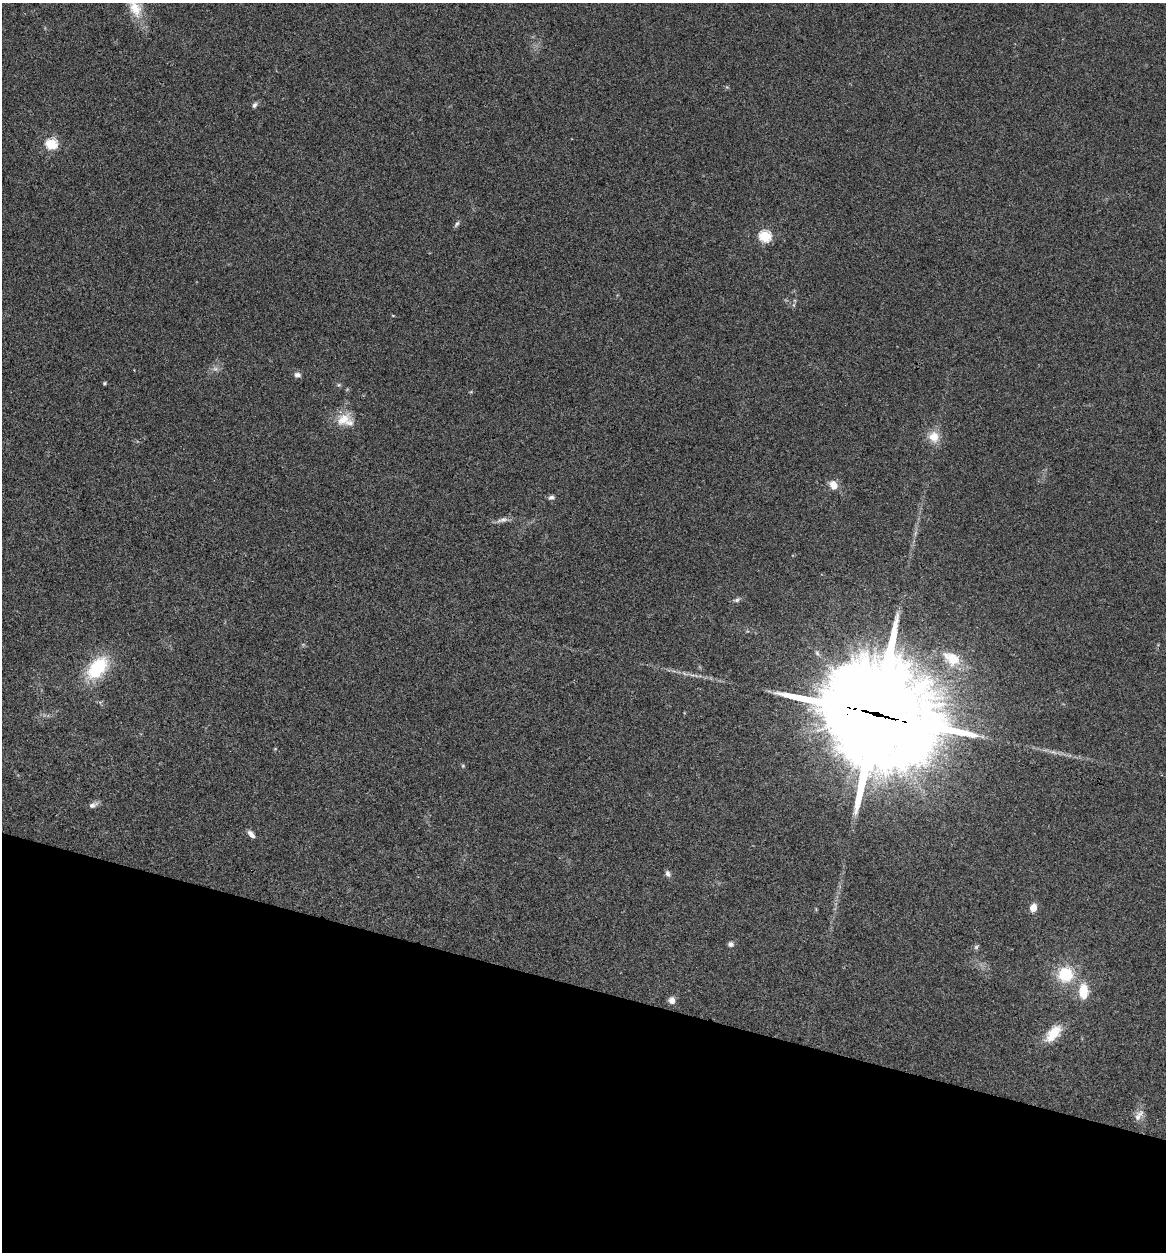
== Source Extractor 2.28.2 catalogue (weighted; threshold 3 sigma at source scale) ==
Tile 15 of 4 x 4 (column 3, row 4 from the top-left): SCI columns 2573-3736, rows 3-1252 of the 5022 x 5005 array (HDU 1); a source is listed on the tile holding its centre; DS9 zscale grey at full resolution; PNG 1168 x 1254 px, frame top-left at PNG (2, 3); no overlay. Shown black and unused: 21% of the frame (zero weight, under 3 of 4 exposures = <1% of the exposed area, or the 3 px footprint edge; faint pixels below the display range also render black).
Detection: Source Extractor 2.28.2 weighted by HDU 2 'WHT'; one run over the whole footprint, this tile lists its part. Background 0.0635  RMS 0.0051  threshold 0.023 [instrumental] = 3 sigma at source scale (4.5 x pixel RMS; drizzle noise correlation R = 1.50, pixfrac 1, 0.05/0.05 arcsec/px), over >= 5 px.
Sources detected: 33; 2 too faint to see at this stretch — not listed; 2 inside a brighter listed object's ellipse — not listed separately; the other 29 listed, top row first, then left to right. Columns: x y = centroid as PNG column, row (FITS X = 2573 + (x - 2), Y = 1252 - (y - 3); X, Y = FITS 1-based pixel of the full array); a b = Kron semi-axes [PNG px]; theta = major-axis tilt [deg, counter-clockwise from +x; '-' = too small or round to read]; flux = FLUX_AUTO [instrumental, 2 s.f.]
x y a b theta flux
135 7 32 15 -65 13
254 105 8 5 61 1.4
51 144 6 5 - 48
457 224 9 4 55 1.1
765 236 6 5 - 52
297 375 7 6 - 2.1
104 383 5 4 - 0.61
339 385 6 4 -17 0.71
343 419 22 14 35 8.5
934 437 11 10 - 8
833 485 9 7 -58 5.6
551 497 8 5 8 1.4
502 520 16 6 14 2.5
737 600 7 5 22 1.2
952 658 26 16 -32 13
97 668 28 16 49 27
875 714 42 34 -21 11000
463 766 6 3 -19 0.59
93 805 13 6 23 2
251 834 10 5 -50 2.4
668 874 8 6 -63 1.8
1033 908 9 7 77 4.1
731 944 7 6 - 1.5
976 947 7 4 45 0.91
1065 974 16 16 - 19
1083 991 14 8 -90 12
672 1000 7 6 - 3.2
1053 1033 24 12 49 10
1138 1117 11 9 60 3.2
Overlapping masked pixels (flux is a lower limit): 1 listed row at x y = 875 714
Isophote crosses this tile's border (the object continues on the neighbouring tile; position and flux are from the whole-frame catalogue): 1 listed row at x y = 135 7